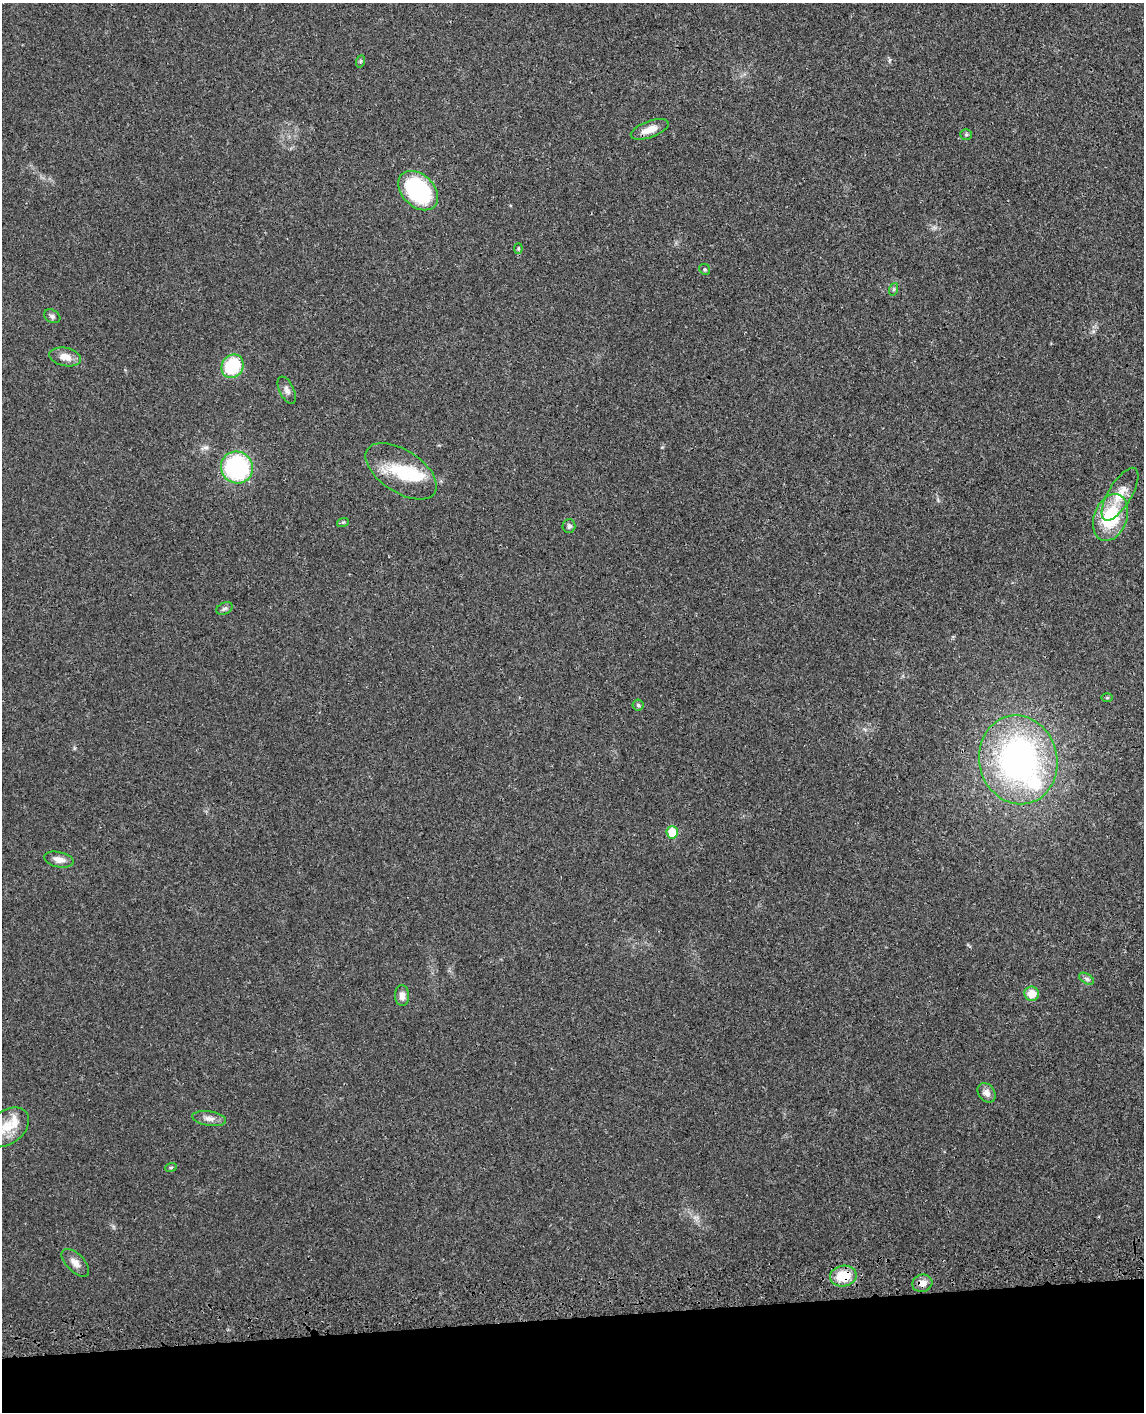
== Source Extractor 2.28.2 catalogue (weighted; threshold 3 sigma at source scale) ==
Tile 10 of 4 x 3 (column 2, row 3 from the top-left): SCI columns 1226-2367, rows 208-1617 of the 4736 x 4749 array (HDU 1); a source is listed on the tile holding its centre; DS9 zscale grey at full resolution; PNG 1146 x 1414 px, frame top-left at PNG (2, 3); each listed source drawn as its Kron ellipse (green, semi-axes under 4 px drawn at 4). Shown black and unused: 7% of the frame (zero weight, under 3 of 4 exposures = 8% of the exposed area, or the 3 px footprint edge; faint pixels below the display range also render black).
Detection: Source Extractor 2.28.2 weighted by HDU 2 'WHT'; one run over the whole footprint, this tile lists its part. Background 0.0214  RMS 0.0035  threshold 0.0155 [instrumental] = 3 sigma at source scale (4.5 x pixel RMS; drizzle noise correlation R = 1.50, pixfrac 1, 0.05/0.05 arcsec/px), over >= 5 px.
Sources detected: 36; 3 inside a brighter listed object's ellipse — not listed separately; the other 33 listed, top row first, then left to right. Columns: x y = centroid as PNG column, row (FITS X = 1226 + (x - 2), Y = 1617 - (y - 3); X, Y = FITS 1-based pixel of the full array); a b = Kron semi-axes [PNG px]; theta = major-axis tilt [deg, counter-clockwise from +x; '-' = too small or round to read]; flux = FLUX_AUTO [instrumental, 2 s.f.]
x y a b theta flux
361 61 6 4 71 0.45
650 129 20 8 20 4
966 134 5 5 - 0.55
418 191 23 16 -44 39
518 249 5 4 - 0.37
705 269 6 5 - 0.53
894 289 6 4 71 0.5
52 316 9 6 -30 0.97
65 357 16 9 -12 3.5
232 366 12 10 58 18
287 390 15 7 -64 1.5
237 467 16 15 - 41
401 471 40 21 -33 16
1120 494 30 11 59 6.1
1111 517 24 16 70 20
343 522 6 4 18 0.41
569 526 7 6 - 1
224 609 8 5 28 0.84
1107 698 6 4 1 0.37
638 705 5 5 - 0.61
1018 760 45 39 -76 99
672 832 6 5 - 9
59 860 15 7 -12 2.4
1087 979 8 5 -31 0.86
1032 994 7 7 - 4.3
402 996 10 7 -88 2.2
987 1093 10 8 -53 2
209 1118 17 7 -9 2.1
7 1127 25 16 36 6.9
171 1167 6 3 19 0.43
75 1263 17 9 -45 2.6
843 1276 13 10 10 9.8
922 1283 10 8 16 2.7
Overlapping masked pixels (flux is a lower limit): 2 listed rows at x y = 843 1276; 922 1283
Isophote crosses this tile's border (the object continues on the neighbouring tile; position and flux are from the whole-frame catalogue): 1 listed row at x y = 7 1127